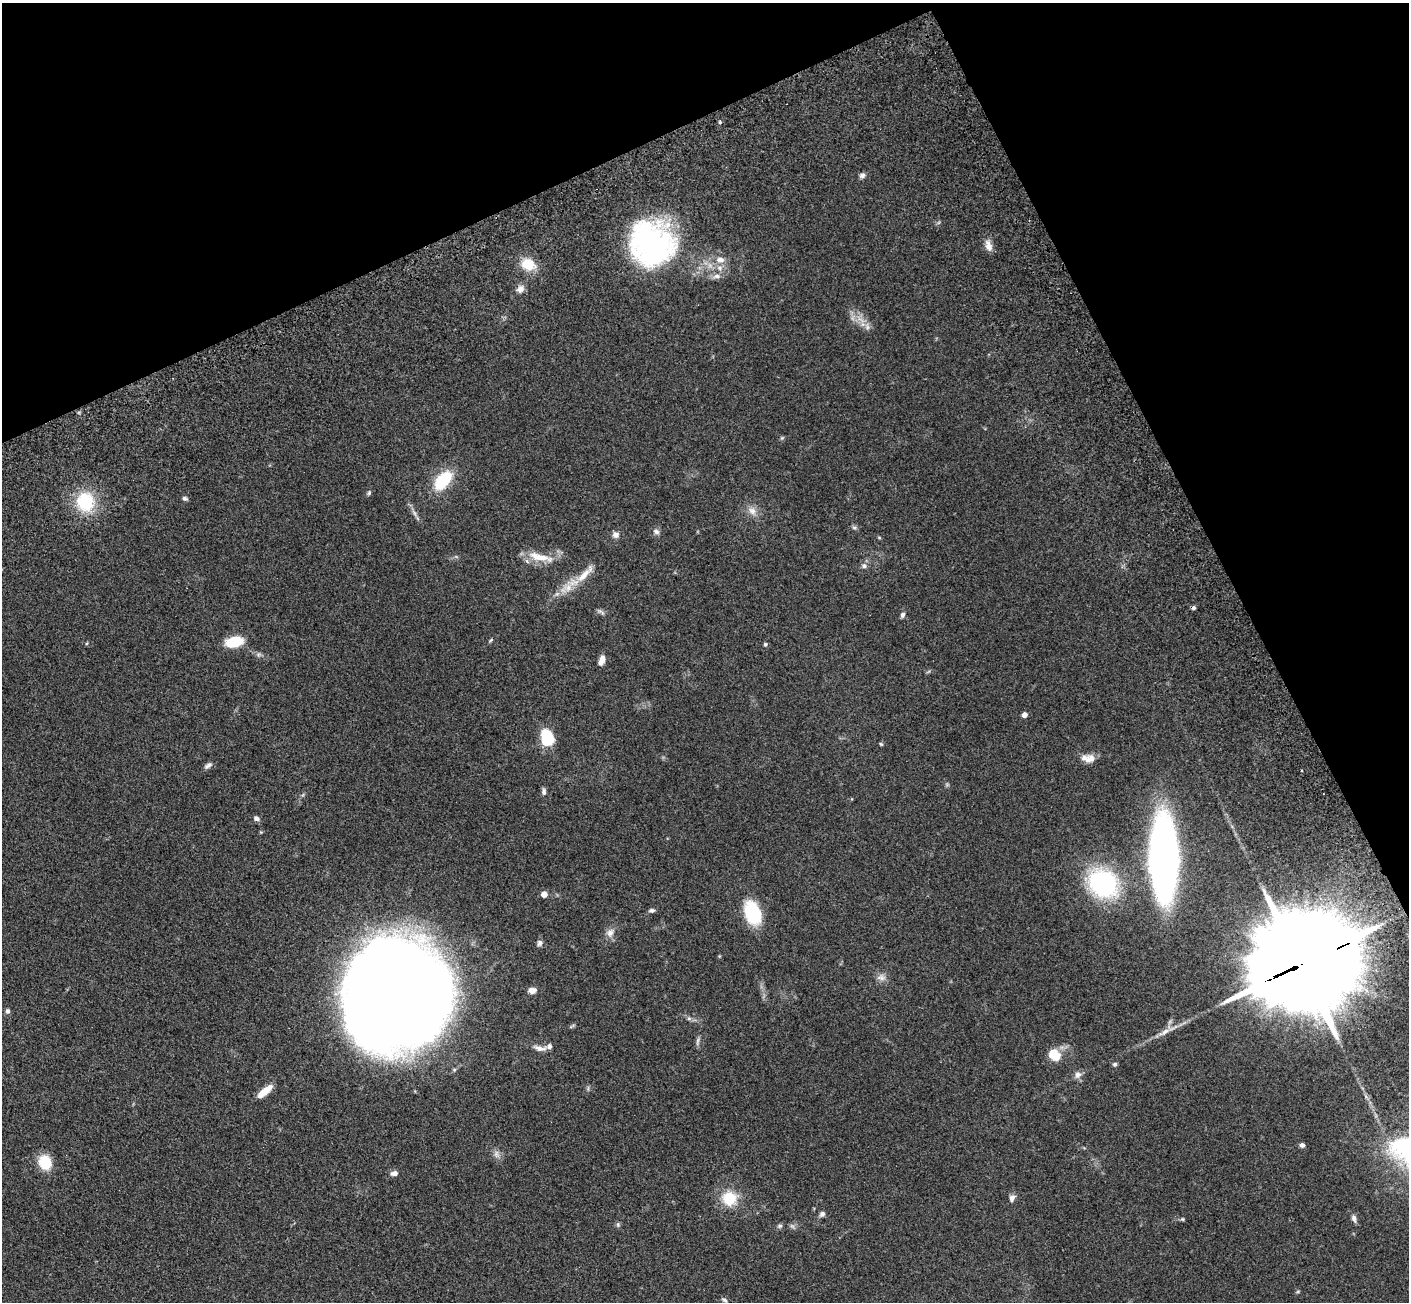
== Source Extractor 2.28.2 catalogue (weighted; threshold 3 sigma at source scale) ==
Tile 3 of 4 x 4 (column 3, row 1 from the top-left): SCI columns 2971-4377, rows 4374-5673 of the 5945 x 5933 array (HDU 1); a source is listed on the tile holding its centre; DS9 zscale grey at full resolution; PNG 1411 x 1304 px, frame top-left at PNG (2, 3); no overlay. Shown black and unused: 23% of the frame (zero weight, under 3 of 5 exposures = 10% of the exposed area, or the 3 px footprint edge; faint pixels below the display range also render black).
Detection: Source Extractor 2.28.2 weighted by HDU 2 'WHT'; one run over the whole footprint, this tile lists its part. Background 0.246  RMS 0.0083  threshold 0.0373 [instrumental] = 3 sigma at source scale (4.5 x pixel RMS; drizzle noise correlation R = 1.50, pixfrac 1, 0.05/0.05 arcsec/px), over >= 5 px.
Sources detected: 74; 1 too faint to see at this stretch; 2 inside a brighter object's white glare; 1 cosmic-ray / hot-pixel residue — not listed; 3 inside a brighter listed object's ellipse — not listed separately; the other 67 listed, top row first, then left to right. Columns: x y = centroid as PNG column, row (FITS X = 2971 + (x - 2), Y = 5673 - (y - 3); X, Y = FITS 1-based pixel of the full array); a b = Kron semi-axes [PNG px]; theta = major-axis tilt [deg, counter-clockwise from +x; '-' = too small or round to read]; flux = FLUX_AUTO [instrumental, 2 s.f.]
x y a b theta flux
862 175 8 6 34 2.4
651 244 54 49 -45 160
988 246 16 8 -72 5.7
720 260 13 8 -5 5.9
528 264 17 13 -20 16
720 268 9 7 -1 3.8
717 276 11 6 8 3.8
520 289 10 8 34 4.1
867 327 9 4 -82 2.3
782 438 5 5 - 1.1
443 480 25 13 48 32
369 493 6 5 - 1.2
185 498 7 5 -27 1.8
85 502 21 18 -75 39
752 511 12 9 -42 5.6
854 527 7 4 -1 1.5
656 532 8 7 - 2.5
616 535 9 8 - 3.5
879 537 6 3 -20 0.8
540 557 39 9 -13 15
864 566 8 7 - 2.7
585 574 35 9 47 13
600 611 7 4 -18 1.7
902 615 8 5 65 2
491 640 6 4 45 0.99
234 642 18 10 12 23
765 644 5 4 - 1.2
602 660 12 6 70 5.3
1024 715 4 4 - 5.2
547 740 6 5 - 95
881 744 5 4 - 0.94
1090 759 14 11 6 6
208 766 12 6 39 2.6
1301 771 3 2 - 1.1
544 792 9 5 -89 2.3
256 818 7 6 - 2.7
1164 857 49 16 -89 640
1103 883 31 26 -39 100
544 894 4 4 - 8.4
652 910 8 5 1 1.8
753 913 24 15 -72 40
610 933 12 9 58 4.7
539 943 9 7 75 2.3
1309 961 46 25 24 24000
881 977 13 8 -7 4.1
532 990 9 7 6 4.5
397 992 83 67 54 2700
8 1011 7 6 - 1.8
1165 1032 22 6 38 6.9
697 1041 11 3 75 1.8
540 1048 17 7 -7 4.5
1055 1055 16 12 -26 14
1115 1064 6 5 - 1.5
1078 1075 10 9 - 3.7
264 1091 20 6 39 12
1302 1145 5 5 - 2.5
496 1154 11 6 -80 3.3
45 1162 15 13 -70 21
394 1173 10 7 8 3.1
729 1198 18 18 - 22
1012 1198 9 7 67 3.5
822 1214 7 6 - 2.3
1354 1218 9 6 -77 2.7
1182 1219 5 4 - 0.94
618 1224 6 5 - 1.4
780 1226 7 5 21 1.5
724 1300 8 4 -25 1.6
Overlapping masked pixels (flux is a lower limit): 1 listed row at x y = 1309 961